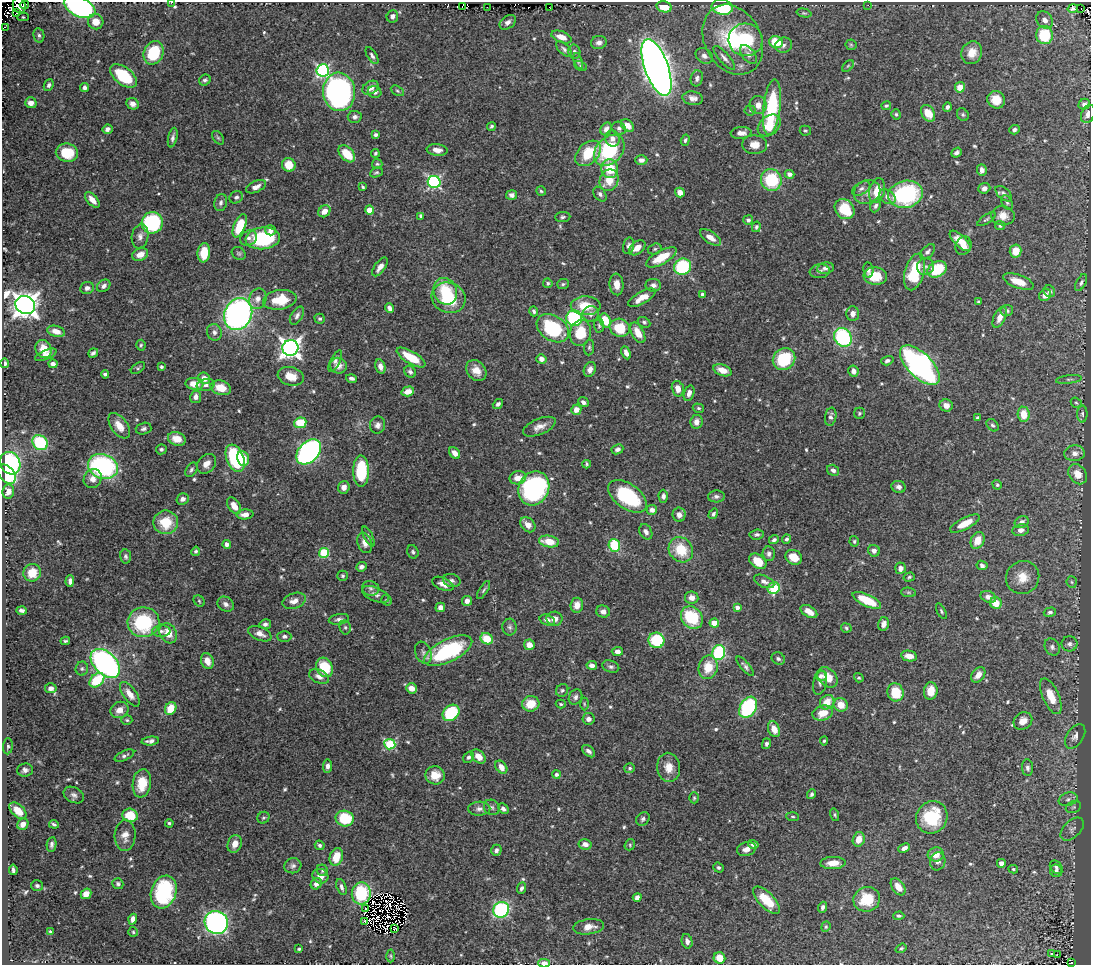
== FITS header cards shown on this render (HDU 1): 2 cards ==
NAXIS1  =                 1089
NAXIS2  =                  963

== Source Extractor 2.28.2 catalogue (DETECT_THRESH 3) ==
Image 1089 x 963 px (HDU 1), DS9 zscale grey, 1 PNG px = 1 image px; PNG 1093 x 967 px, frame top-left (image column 1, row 963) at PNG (2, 2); each listed source drawn as its Kron ellipse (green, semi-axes under 4 px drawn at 4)
Background 0.426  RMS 0.012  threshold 0.0362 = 3 sigma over >= 5 px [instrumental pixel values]
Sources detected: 618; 10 with non-positive FLUX_AUTO (blend fragments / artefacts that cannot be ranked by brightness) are neither listed nor drawn; of the other 608, the 500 brightest by FLUX_AUTO listed and drawn (108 fainter detections omitted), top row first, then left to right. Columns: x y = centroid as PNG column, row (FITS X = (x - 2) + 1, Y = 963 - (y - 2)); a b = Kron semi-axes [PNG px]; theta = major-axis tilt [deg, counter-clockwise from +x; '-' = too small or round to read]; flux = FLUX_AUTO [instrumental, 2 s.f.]
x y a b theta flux
171 2 3 2 - 4.6
19 5 8 6 -73 120
24 5 4 2 - 5.2
868 5 3 2 - 1.9
80 7 17 9 -24 200
462 7 3 2 - 3.4
487 7 3 2 - 3.4
549 7 2 2 - 15
664 7 8 5 -12 14
722 7 10 7 -10 45
1073 9 5 3 - 1.4
1081 9 3 2 - 3.7
16 13 3 3 - 12
804 13 7 4 -13 1.2
392 16 6 5 - 2.9
23 17 5 4 - 1.2
1045 20 9 7 -51 5.5
96 22 8 7 - 11
508 22 9 6 37 3.5
5 27 3 2 - 7.4
39 35 7 5 -79 2.1
1044 35 9 8 - 39
561 37 10 5 -21 7.7
733 40 37 28 -61 63
745 40 17 16 - 51
599 42 8 6 16 3.6
776 42 7 6 - 23
783 45 8 7 - 3
851 45 6 5 - 1.2
564 49 10 5 -43 2.1
574 52 7 6 - 2.3
154 53 12 9 66 40
972 53 12 10 64 11
748 54 11 6 -52 3.6
372 56 9 4 -57 2.2
704 56 9 7 -35 3.4
724 58 15 5 -49 3.5
578 61 8 4 -72 1.5
581 66 6 4 -28 1.4
848 66 7 4 45 1.3
657 67 30 11 -70 1000
323 70 6 6 - 140
124 76 15 8 -38 41
697 78 8 6 76 2.7
205 80 6 5 - 1.8
49 85 6 4 65 2
85 87 4 4 - 2.7
960 87 5 5 - 9.3
370 88 9 6 29 6.4
397 91 7 4 -28 1.4
339 92 19 16 -84 240
375 92 7 5 -19 3.1
693 98 10 6 -8 4.6
996 100 9 8 - 12
31 103 6 5 - 5.1
133 104 6 5 - 3.7
1084 104 6 5 - 4.1
758 105 9 8 - 6.5
886 106 5 3 - 1.2
772 107 28 8 83 68
947 107 5 4 - 2.2
750 110 5 5 - 1.2
928 113 9 6 -59 12
896 114 5 4 - 1.4
1088 114 9 6 66 5.4
963 115 7 5 -59 1.5
355 117 7 6 - 3
627 125 7 5 -40 7.8
769 125 13 9 41 15
491 126 4 4 - 1.4
619 128 7 6 - 2.4
107 129 5 4 - 2.6
606 129 7 5 60 4.1
1014 130 5 4 - 2.3
805 131 6 5 - 1.2
741 133 10 6 5 5.8
376 135 4 3 - 2
173 138 10 4 77 2.5
218 138 7 5 -53 1.5
612 139 8 7 - 4.8
685 140 6 4 73 1.7
755 145 12 9 -3 8.1
437 150 10 6 -7 5.6
609 150 18 13 47 61
67 153 11 9 -10 24
375 153 4 3 - 1.3
588 153 15 10 45 28
957 153 6 4 39 2.4
347 154 10 6 -46 20
641 160 6 5 - 4
377 164 5 5 - 1.4
289 165 7 6 - 14
610 169 9 8 - 21
982 170 6 5 - 3.7
376 172 6 4 23 1.4
789 174 5 4 - 3.3
609 180 11 9 68 14
771 180 11 10 - 45
434 182 6 6 - 140
256 187 10 5 24 4.6
363 187 3 3 - 1.4
861 188 10 6 31 3
984 188 6 5 - 3.1
541 191 5 4 - 1.3
877 191 13 7 75 14
680 192 5 4 - 6.2
867 192 13 11 25 7.2
600 194 8 5 -54 2.5
905 194 18 13 12 110
1004 194 10 5 -42 3
512 195 5 5 - 2.4
236 197 7 6 - 2.2
887 197 9 6 -36 4.2
92 200 9 5 -49 6.5
1007 202 8 5 -62 1.7
221 203 8 6 77 2.7
876 206 7 5 65 2.1
844 209 11 9 -46 29
369 210 4 4 - 12
324 211 6 5 - 6.3
421 216 4 4 - 2.3
1003 216 12 9 -7 7.6
563 217 7 5 5 1.6
986 219 10 3 35 1.4
748 220 5 5 - 2
152 223 11 10 - 91
1000 225 5 4 - 1.9
240 226 12 5 67 25
756 227 5 4 - 1.5
270 230 5 5 - 4.8
140 236 12 8 80 4.4
710 237 12 6 -33 6.7
249 238 8 7 - 2.9
263 238 17 11 6 61
960 241 13 5 -44 12
628 246 8 5 75 2.5
963 246 9 8 - 6.4
637 248 9 6 39 7.3
655 249 7 5 17 1.7
1016 251 6 6 - 11
927 252 9 5 45 2.6
204 253 10 6 83 19
239 253 7 6 - 1.6
140 254 8 6 23 8.1
661 257 17 7 29 20
380 267 11 5 53 4.7
682 267 8 8 - 53
926 267 8 8 - 3.5
825 268 8 5 9 2.7
937 269 10 7 28 36
868 270 8 5 -82 2.5
820 271 10 7 8 2.8
915 272 19 9 74 37
875 276 12 8 -3 18
1018 282 16 6 -20 13
548 283 5 5 - 1.5
1081 283 9 4 63 1.9
563 284 6 5 - 1.5
617 284 11 7 -85 6.7
653 285 8 6 -7 3.2
104 286 7 5 36 2.9
87 288 7 6 - 2.9
445 291 13 11 -67 30
1049 291 6 5 - 2.1
702 294 3 3 - 2.5
1045 295 6 5 - 5.1
449 298 17 15 -22 36
642 298 15 6 29 9.9
258 299 10 8 67 5.7
280 300 17 9 8 22
979 302 3 3 - 1.2
25 305 10 9 - 880
586 306 15 9 -1 19
390 308 5 4 - 3.3
534 311 5 4 - 1.7
1007 311 6 5 - 2.2
238 314 16 13 63 260
591 314 8 7 - 3.9
853 314 7 6 - 4.5
297 316 10 6 59 2.6
1000 317 11 6 64 6.1
574 318 8 8 - 77
320 319 5 5 - 1.5
605 320 7 5 -64 19
644 322 7 5 -28 1.7
599 326 7 5 -88 1.5
553 328 17 12 -33 58
620 328 10 9 - 24
56 331 9 5 -17 7.4
214 332 8 7 - 3.3
580 333 13 10 76 22
638 333 11 6 -61 11
843 337 10 8 -55 82
141 345 5 4 - 1.2
589 347 8 5 83 1.5
290 348 8 8 - 470
44 349 9 7 -64 12
93 353 5 3 - 2.2
626 353 7 4 -65 3.3
46 355 11 4 22 5.1
411 357 16 6 -30 21
541 359 5 4 - 4.8
784 359 12 10 41 45
335 361 12 5 62 2.8
887 361 6 4 16 2.3
5 363 5 4 - 2.5
53 364 4 4 - 3.7
920 365 25 12 -44 270
338 366 8 8 - 5.8
380 366 7 5 -75 4.3
161 367 4 4 - 1.4
138 368 8 4 35 1.3
590 369 8 5 67 3.9
722 370 9 5 -20 8.9
476 371 11 9 -49 8.6
853 371 5 5 - 4.3
410 372 6 5 - 2.5
105 374 4 3 - 1.9
291 376 13 9 -15 12
204 378 6 5 - 6
352 378 5 4 - 2.6
1069 379 13 3 7 1.9
194 384 9 6 -6 12
206 385 9 5 10 3
221 388 10 7 -17 12
678 389 8 6 -76 7
408 391 6 5 - 6.7
689 393 8 5 73 3.7
196 397 6 5 - 4.5
583 402 5 4 - 2.5
1076 403 6 4 -41 1.2
498 404 5 4 - 2.2
946 405 6 6 - 5
698 408 6 4 -16 1.4
576 410 5 5 - 7
859 413 5 5 - 1.4
1024 414 7 6 - 13
1082 414 8 5 -90 2
831 417 9 5 80 2.9
978 418 4 4 - 1.7
696 422 7 6 - 4.8
300 423 6 5 - 23
378 425 9 7 75 3.6
992 425 7 5 -46 1.9
119 426 14 8 -54 9.5
539 427 17 7 23 6.6
144 429 8 5 15 2.5
177 439 9 6 -19 10
40 443 8 7 - 46
161 449 5 5 - 1.5
617 449 6 4 25 2.5
309 452 14 10 47 260
455 453 6 4 -48 5.3
1075 453 10 8 4 4.8
235 458 14 8 -69 82
243 458 7 6 - 12
10 463 11 10 - 84
206 464 11 8 49 6.4
587 464 4 3 - 1.3
103 466 15 12 -19 120
191 470 8 5 58 2
833 470 6 5 - 2.8
361 471 15 8 89 47
7 474 11 7 -51 61
1078 474 11 8 -56 9.2
518 478 8 6 10 7.2
93 479 10 8 56 5.6
997 485 5 4 - 1.2
344 487 6 5 - 4.6
899 487 7 6 - 3.2
534 488 17 15 63 160
8 491 7 6 - 4.9
627 496 22 12 -36 63
663 496 6 5 - 2.6
716 496 8 6 4 2.6
183 499 6 5 - 2.9
234 506 9 6 -55 8
652 510 5 5 - 3.9
245 514 8 5 3 5.1
713 514 5 4 - 1.6
679 515 7 6 - 4
166 522 12 11 - 24
1022 522 7 6 - 4.3
965 523 16 6 27 15
528 525 8 6 -45 6.1
1021 530 8 6 10 4.1
646 532 8 6 -60 3.2
757 535 7 5 5 2
368 536 11 4 -63 2
787 539 5 4 - 1.5
774 540 5 4 - 1.9
978 540 9 6 64 12
854 541 5 4 - 1.3
549 542 10 5 -10 14
365 543 10 7 -70 5.8
227 544 4 4 - 3.1
614 545 6 5 - 40
681 550 13 11 -51 24
196 551 5 4 - 1.6
874 551 6 5 - 3.7
413 552 7 5 -66 1.8
324 553 5 5 - 51
769 554 7 6 - 3
126 556 7 5 -83 2.1
794 557 8 7 - 15
758 561 9 6 -36 15
982 565 5 4 - 3.1
361 567 5 4 - 3.1
900 568 6 5 - 4.3
32 573 9 8 - 16
343 576 5 5 - 1.5
909 577 6 4 18 1.3
1023 577 17 16 - 14
452 580 9 6 -14 2.7
70 581 6 4 87 3
764 581 11 5 -24 3.4
1072 582 6 5 - 1.3
443 584 11 6 -23 5.8
371 588 9 7 -13 2.6
774 588 6 5 - 45
483 590 10 4 58 1.7
908 592 7 4 -6 1.2
375 594 14 7 -21 3.9
988 597 8 5 -21 4.6
692 598 7 6 - 5.9
387 600 5 5 - 1.6
867 600 15 6 -25 25
199 601 6 5 - 1.2
294 601 12 7 20 6.4
467 601 5 5 - 4.5
996 603 6 5 - 14
226 604 9 7 -36 3.6
577 605 7 6 - 7.3
440 607 5 4 - 4
737 607 4 4 - 3.1
22 611 5 4 - 2.4
941 611 8 4 -62 1.5
603 612 7 6 - 3.7
809 612 9 5 -32 8.2
1050 612 6 4 15 2
692 618 12 10 -46 39
339 619 10 5 10 2.7
554 619 8 7 - 4.9
547 620 8 5 -16 3.6
143 622 16 15 - 63
714 623 4 4 - 15
265 624 6 5 - 2.6
884 624 7 5 77 4.8
345 627 7 5 -75 1.8
510 627 8 7 - 2.3
846 628 5 4 - 1.3
161 631 9 6 0 3.3
168 633 10 8 -61 11
260 634 12 6 -23 5.3
284 636 7 5 -1 2.4
487 639 6 5 - 21
656 640 8 7 - 44
65 641 5 3 - 1.4
1069 644 8 7 - 3.5
529 645 5 5 - 7.4
1052 647 9 7 -59 2.8
448 651 26 11 26 84
617 651 6 4 3 3.6
423 653 11 8 -69 3.9
719 653 7 6 - 69
909 656 8 5 -11 6.8
778 659 7 6 - 2.1
207 661 8 6 -68 6.6
105 663 17 11 -44 230
592 665 5 4 - 3.2
745 666 12 4 -50 2.4
325 667 10 8 -62 28
611 667 9 6 -16 2.4
708 667 12 9 77 16
82 669 7 6 - 1.8
978 675 8 6 50 7.7
319 676 10 6 -24 4.3
821 676 6 5 - 2.8
827 677 12 8 -45 13
859 678 5 4 - 1.3
97 680 8 6 43 33
820 683 12 6 79 2.8
51 688 6 5 - 3.9
411 688 5 5 - 8.6
562 690 7 5 52 1.8
931 691 9 6 83 11
895 692 9 8 - 24
130 694 14 6 -54 7.9
1051 696 19 8 -66 16
575 697 8 6 59 2.6
827 702 8 6 48 11
531 704 9 8 - 16
561 704 5 4 - 1.2
584 704 6 4 -88 1.2
841 705 7 6 - 11
748 707 11 8 58 77
171 708 7 5 60 15
119 710 9 8 - 6.7
451 713 9 7 42 57
823 713 10 7 16 12
589 719 6 6 - 3.6
127 720 5 4 - 1.2
1023 721 10 8 33 8.2
774 729 8 5 -67 9.4
1075 736 13 8 57 4.4
150 741 9 4 5 3.4
824 741 4 4 - 1.3
390 744 5 5 - 64
766 744 5 4 - 1.9
8 746 8 5 84 1.7
588 751 7 5 -42 2.9
124 756 10 5 24 2.3
478 756 8 5 -45 8.3
468 757 6 5 - 2.4
327 766 7 4 83 3.2
501 767 7 5 -52 6.2
669 767 14 11 -84 10
630 768 5 5 - 1.4
1028 768 8 5 -82 2.6
25 770 8 6 5 3.2
556 774 4 4 - 2.2
435 775 9 9 - 11
142 783 14 9 81 20
811 794 5 4 - 2
74 795 11 7 -28 3.2
694 798 5 4 - 1.2
1068 799 9 6 20 3.1
492 807 8 7 - 2.5
1073 807 8 6 20 1.8
479 809 11 7 2 4
503 809 6 4 -45 2.7
18 811 10 6 -43 13
130 815 8 6 -15 20
835 815 6 4 -72 1.2
793 817 6 4 -5 1.2
932 817 17 15 56 43
263 818 6 5 - 1.4
345 819 9 7 -14 36
643 819 7 6 - 2.3
169 823 4 3 - 1.4
23 824 6 5 - 5.5
54 824 5 3 - 1.5
1072 829 14 8 44 3.9
125 836 15 10 86 7.2
859 839 7 6 - 9.2
52 844 7 4 79 2.4
235 844 9 7 68 6.6
585 844 6 5 - 4.3
753 844 5 4 - 2.4
320 845 5 4 - 2.1
630 845 6 5 - 1.2
904 848 6 4 25 3.7
746 849 10 6 18 4.8
496 850 6 5 - 2.3
936 854 8 7 - 8.6
336 857 9 6 71 16
938 861 9 7 72 3.4
833 863 12 6 3 9
1001 863 4 4 - 4.2
293 866 8 7 - 2.8
1056 867 7 5 -47 2.5
718 868 5 4 - 1.8
1013 869 5 3 - 1.3
13 870 5 3 - 2.1
322 870 6 5 - 1.5
1056 871 6 6 - 2.7
320 876 8 7 - 6.6
118 884 6 5 - 1.7
316 884 6 5 - 3.7
37 886 6 5 - 1.9
341 887 8 4 -70 2.8
898 887 9 6 -54 8.5
521 888 6 4 66 2.4
164 892 17 12 71 77
361 893 11 9 85 43
86 894 6 5 - 6.7
637 897 4 4 - 3.2
867 899 13 12 - 26
766 900 17 8 -46 25
823 907 5 4 - 2.2
365 908 3 2 - 1.3
501 910 8 7 - 110
899 916 5 4 - 1.6
133 919 5 4 - 4.2
364 921 2 2 - 1.3
216 922 12 11 - 300
589 927 15 7 7 6.9
826 927 5 4 - 1.2
395 929 3 2 - 1.2
50 932 4 3 - 1.5
133 932 5 5 - 1.2
687 941 7 5 -76 3.3
901 948 6 4 36 1.2
299 949 3 3 - 1.2
1051 954 3 3 - 2.1
1057 955 3 3 - 1.3
391 956 6 4 -88 1.3
719 958 6 5 - 12
544 963 6 3 -3 10
1071 963 4 2 - 9.5
At the frame edge (FLAGS 8, measured only in part): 5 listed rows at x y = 171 2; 80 7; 1088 114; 544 963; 1071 963
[108 fainter detections neither listed nor drawn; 10 non-positive-flux detections neither listed nor drawn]